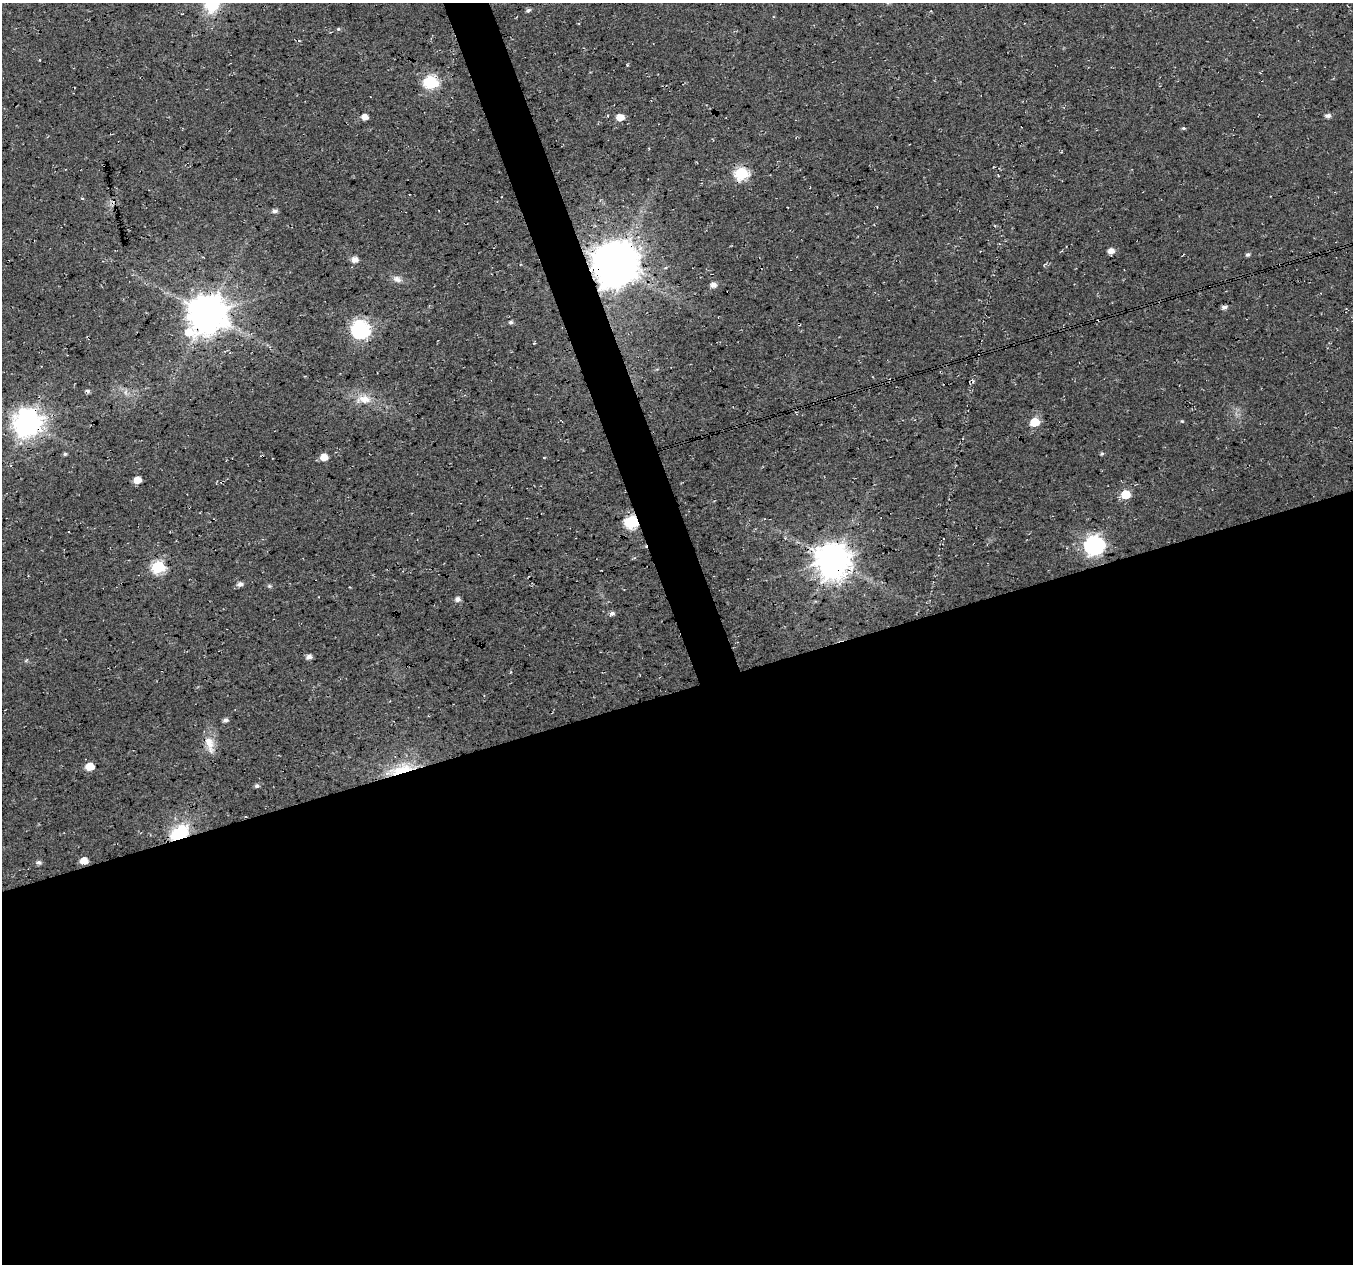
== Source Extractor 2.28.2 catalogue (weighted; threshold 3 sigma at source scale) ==
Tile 15 of 4 x 4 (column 3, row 4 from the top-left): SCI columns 2706-4056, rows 119-1380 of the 5408 x 5234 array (HDU 1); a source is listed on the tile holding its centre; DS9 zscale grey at full resolution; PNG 1355 x 1266 px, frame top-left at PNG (2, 3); no overlay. Shown black and unused: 47% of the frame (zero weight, under 3 of 4 exposures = <1% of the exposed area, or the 3 px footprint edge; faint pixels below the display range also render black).
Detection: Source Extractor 2.28.2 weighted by HDU 2 'WHT'; one run over the whole footprint, this tile lists its part. Background 0.0181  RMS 0.0054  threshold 0.0244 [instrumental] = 3 sigma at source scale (4.5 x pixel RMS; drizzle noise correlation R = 1.50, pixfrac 1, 0.0396/0.0396 arcsec/px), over >= 5 px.
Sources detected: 53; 1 inside a brighter object's white glare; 4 cosmic-ray / hot-pixel residue — not listed; the other 48 listed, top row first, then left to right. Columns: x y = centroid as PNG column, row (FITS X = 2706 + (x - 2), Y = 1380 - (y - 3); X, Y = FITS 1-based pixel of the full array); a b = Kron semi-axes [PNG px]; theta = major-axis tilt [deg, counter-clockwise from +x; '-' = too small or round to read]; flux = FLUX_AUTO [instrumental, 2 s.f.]
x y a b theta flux
528 10 6 5 - 1.2
338 29 5 4 - 0.69
299 41 4 3 - 0.56
431 82 8 6 -15 75
1328 116 6 4 0 2.2
364 117 5 5 - 4.3
620 117 5 5 - 8.2
1183 128 5 4 - 0.76
742 173 7 6 - 68
82 198 4 3 - 0.86
274 211 6 5 - 1.8
1111 251 5 5 - 4.1
1248 255 5 4 - 1.2
355 259 6 5 - 4.1
612 264 12 10 -46 1700
397 279 13 8 -25 3.1
713 285 6 5 - 3.2
207 314 13 11 40 1600
510 322 5 5 - 1
360 329 8 7 - 160
87 391 5 4 - 1.1
126 392 7 4 71 1.2
364 399 23 12 2 8.7
1035 422 6 5 - 15
27 423 9 9 - 690
65 454 4 4 - 0.82
1102 454 5 4 - 0.73
324 457 6 5 - 7.3
137 480 5 5 - 7.1
222 482 4 2 - 0.55
1126 494 6 6 - 16
632 522 6 6 - 78
1094 545 8 7 - 240
833 560 10 10 - 1300
158 567 7 6 - 76
240 584 7 5 13 2.3
269 586 6 5 - 0.86
457 599 5 5 - 2.5
612 613 6 5 - 1.7
309 657 6 5 - 2.3
225 720 6 4 21 1.7
209 744 24 10 -73 7.5
89 766 6 5 - 12
400 770 41 12 17 18
257 786 5 5 - 1.3
179 832 21 13 30 24
84 861 6 5 - 7.5
38 862 7 5 -4 1.7
Overlapping masked pixels (flux is a lower limit): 8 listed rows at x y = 612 264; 207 314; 27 423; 222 482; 632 522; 833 560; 400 770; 179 832